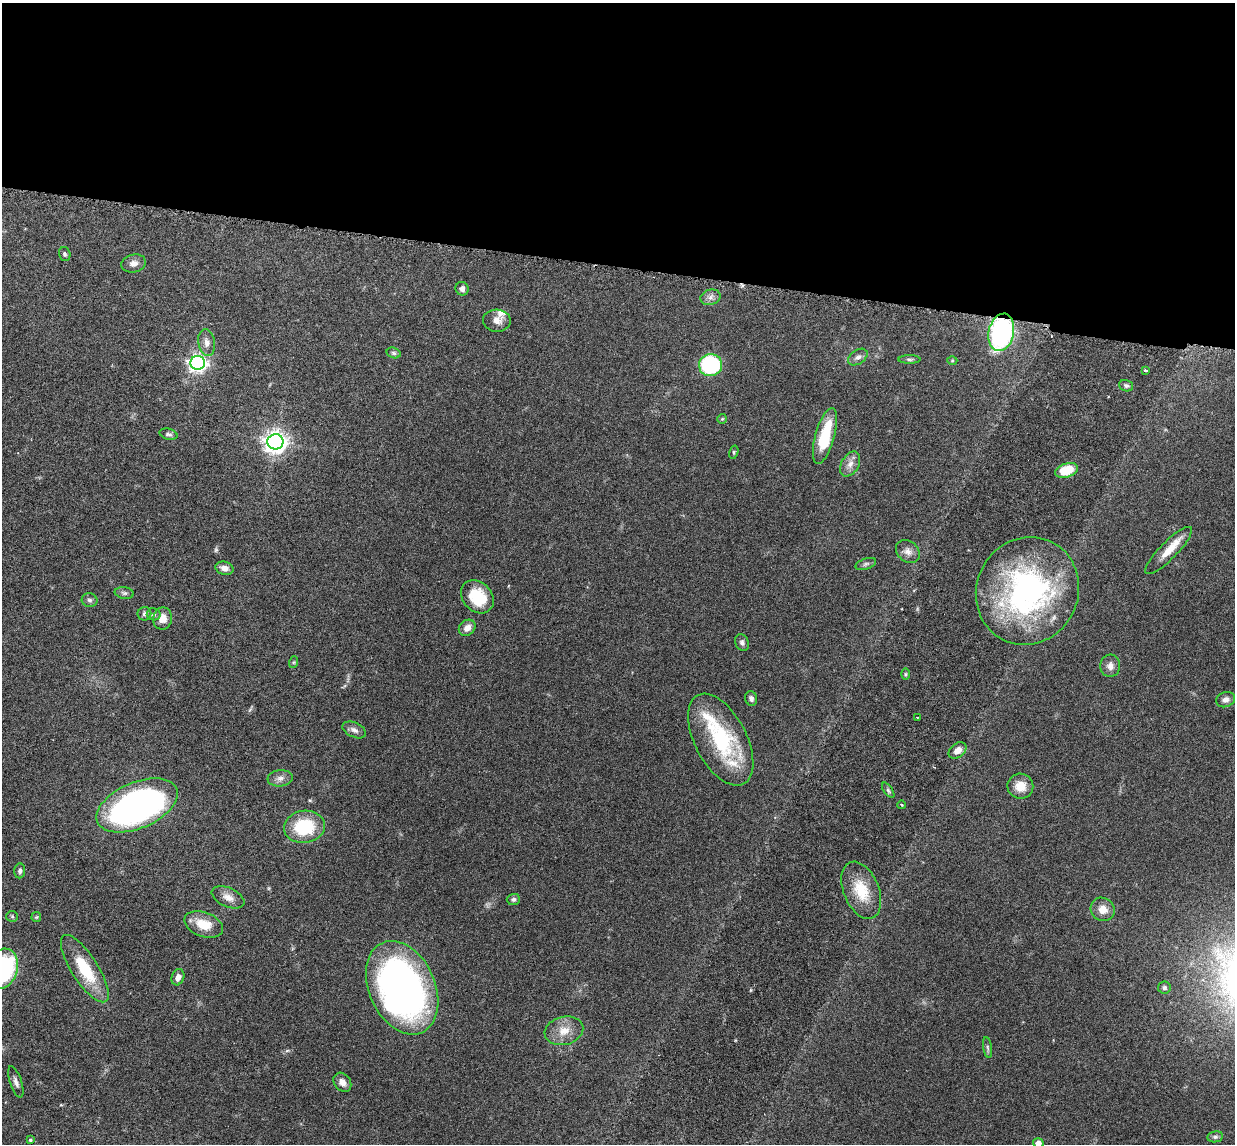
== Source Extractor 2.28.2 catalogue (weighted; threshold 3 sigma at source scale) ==
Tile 3 of 4 x 4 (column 3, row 1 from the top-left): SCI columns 2557-3789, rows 3583-4724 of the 5085 x 5014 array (HDU 1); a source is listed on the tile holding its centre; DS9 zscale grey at full resolution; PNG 1237 x 1146 px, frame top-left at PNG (2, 3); each listed source drawn as its Kron ellipse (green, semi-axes under 4 px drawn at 4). Shown black and unused: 23% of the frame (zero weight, under 3 of 6 exposures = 3% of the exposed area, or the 3 px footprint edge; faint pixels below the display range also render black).
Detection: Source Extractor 2.28.2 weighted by HDU 2 'WHT'; one run over the whole footprint, this tile lists its part. Background 0.0461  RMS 0.0033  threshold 0.0133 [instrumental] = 3 sigma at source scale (4.09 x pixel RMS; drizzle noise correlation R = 1.36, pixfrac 0.8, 0.05/0.05 arcsec/px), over >= 5 px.
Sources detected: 74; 1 too faint to see at this stretch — neither listed nor drawn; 3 inside a brighter listed object's ellipse — not listed separately; the other 70 listed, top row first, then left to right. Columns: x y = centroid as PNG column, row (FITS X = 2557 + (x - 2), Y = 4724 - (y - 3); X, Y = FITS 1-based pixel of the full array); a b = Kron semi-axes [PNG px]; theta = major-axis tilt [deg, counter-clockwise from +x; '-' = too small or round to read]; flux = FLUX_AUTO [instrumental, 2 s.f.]
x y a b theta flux
65 254 7 5 -74 0.6
134 263 12 8 14 1.7
462 289 7 6 - 1.2
710 297 10 7 15 1.4
497 321 14 11 -3 2.2
1001 332 19 12 78 52
207 342 13 8 -81 1.9
394 353 7 5 -17 0.54
858 357 11 7 34 1.2
909 359 11 4 0 0.61
952 361 5 3 - 0.29
198 363 7 7 - 120
710 365 11 11 - 28
1145 370 3 3 - 0.58
1126 386 7 5 -20 0.69
722 419 5 5 - 0.41
168 434 9 5 -15 0.8
825 436 29 9 74 15
275 442 8 7 - 220
734 452 7 4 74 0.42
850 464 13 8 60 2.1
1067 470 12 7 16 8.9
908 551 13 10 -39 2
1169 551 32 8 45 5.2
866 564 10 5 18 0.76
224 568 9 6 -14 1.9
1027 591 55 51 63 76
124 593 10 6 -8 0.71
477 597 18 14 -46 9.8
90 600 8 7 - 0.8
144 614 7 6 - 0.74
154 614 7 6 - 0.66
163 618 11 9 80 2.7
467 628 9 7 42 1.9
742 642 8 6 -68 0.97
294 662 6 4 71 0.38
1110 666 11 10 - 1.8
905 674 6 4 89 0.35
751 699 7 6 - 0.99
1226 700 10 7 19 1.3
918 717 3 2 - 0.2
354 730 12 7 -25 1.4
721 740 50 26 -62 27
958 750 10 7 37 2.4
280 778 12 8 7 1.6
1020 786 13 12 - 4.3
888 790 9 4 -55 0.67
137 805 43 23 23 110
902 805 4 3 - 0.25
304 827 20 16 9 15
20 871 7 5 86 0.78
861 890 30 17 -68 9.5
228 897 17 9 -24 2.5
513 899 7 5 2 0.79
1103 909 12 11 - 3.2
12 916 6 5 - 0.43
36 917 5 5 - 0.33
204 924 20 12 -19 6.2
3 968 20 15 74 39
85 969 39 13 -57 13
178 977 8 6 70 1.8
402 988 49 33 -66 140
1164 988 6 6 - 0.8
564 1031 19 14 15 4.7
988 1048 10 4 -81 0.63
16 1082 16 5 -71 1.3
342 1082 10 8 -52 1.8
1215 1137 8 5 9 0.74
30 1140 4 4 - 0.44
1038 1143 5 4 - 1.7
Overlapping masked pixels (flux is a lower limit): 1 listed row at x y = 1001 332
Isophote crosses this tile's border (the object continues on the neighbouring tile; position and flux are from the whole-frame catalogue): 2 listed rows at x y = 3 968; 1038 1143